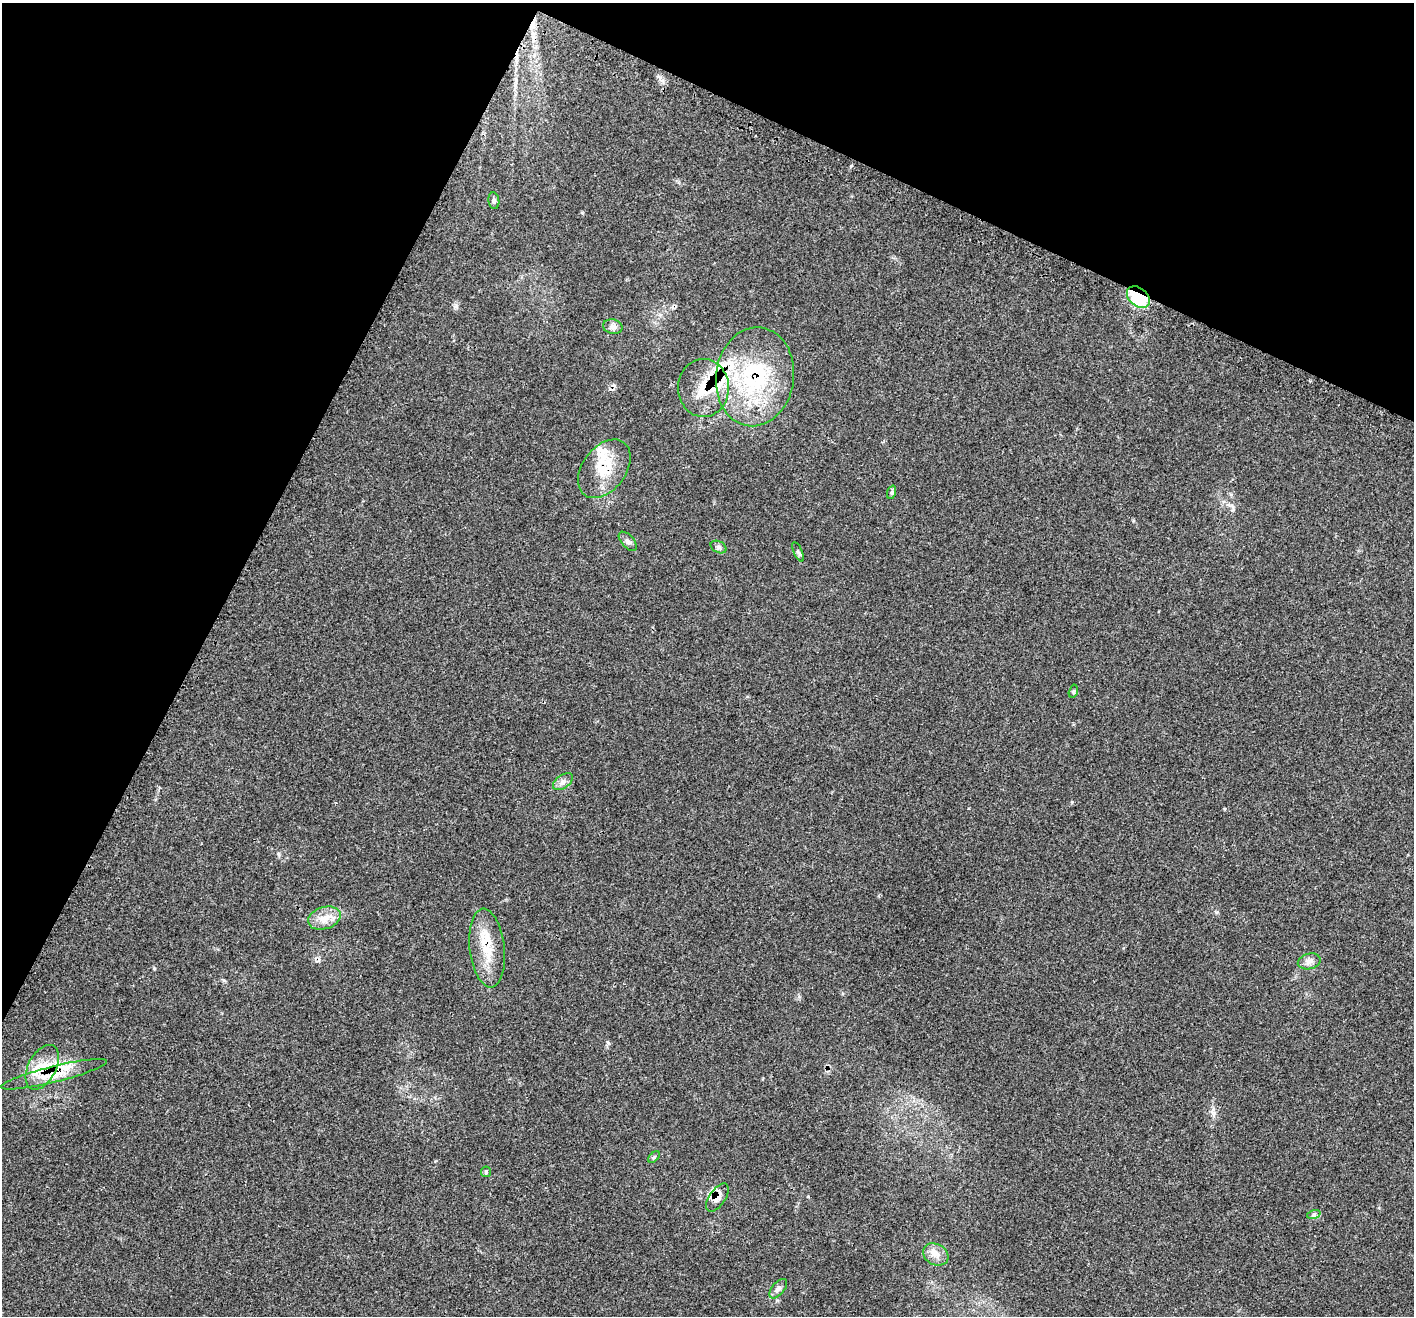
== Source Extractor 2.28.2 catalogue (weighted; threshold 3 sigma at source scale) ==
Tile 2 of 4 x 4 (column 2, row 1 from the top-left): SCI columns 1438-2849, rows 4247-5560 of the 5693 x 5706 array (HDU 1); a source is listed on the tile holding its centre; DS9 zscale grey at full resolution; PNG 1416 x 1318 px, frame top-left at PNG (2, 3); each listed source drawn as its Kron ellipse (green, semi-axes under 4 px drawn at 4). Shown black and unused: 25% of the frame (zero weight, under 3 of 4 exposures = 2% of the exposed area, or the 3 px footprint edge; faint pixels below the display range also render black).
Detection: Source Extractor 2.28.2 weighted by HDU 2 'WHT'; one run over the whole footprint, this tile lists its part. Background 0.0705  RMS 0.0055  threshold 0.0249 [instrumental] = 3 sigma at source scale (4.5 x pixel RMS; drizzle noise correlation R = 1.50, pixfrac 1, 0.05/0.05 arcsec/px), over >= 5 px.
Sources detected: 30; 1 cosmic-ray / hot-pixel residue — neither listed nor drawn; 6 inside a brighter listed object's ellipse — not listed separately; the other 23 listed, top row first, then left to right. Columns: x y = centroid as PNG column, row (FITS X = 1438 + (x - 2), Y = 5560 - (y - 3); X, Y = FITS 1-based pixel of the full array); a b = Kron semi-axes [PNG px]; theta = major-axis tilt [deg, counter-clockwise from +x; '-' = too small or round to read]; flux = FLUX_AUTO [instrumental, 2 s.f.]
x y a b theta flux
494 201 8 5 -81 1.2
1138 297 13 9 -41 33
613 327 10 7 -11 2.2
755 377 49 39 82 64
703 388 29 25 90 19
604 469 33 21 53 19
892 492 7 4 72 0.9
628 541 11 6 -48 2
719 547 8 5 -28 1.5
798 552 10 4 -66 1.2
1073 691 7 4 75 0.85
563 782 11 6 37 2.4
324 918 17 11 17 6.6
487 948 39 17 -83 18
1309 961 11 7 15 2.8
42 1067 24 14 63 13
54 1074 54 8 14 14
654 1157 7 4 44 0.8
486 1172 5 5 - 0.84
717 1197 16 8 56 4.1
1314 1214 7 4 18 1.1
936 1254 13 10 -30 4.5
778 1289 11 6 50 2.2
Overlapping masked pixels (flux is a lower limit): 8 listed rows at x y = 1138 297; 755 377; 703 388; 604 469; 487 948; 42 1067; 54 1074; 717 1197
Unlisted compact peaks at least as high as the median listed source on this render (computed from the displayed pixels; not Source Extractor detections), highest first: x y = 154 968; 456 306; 1216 912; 1224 809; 224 980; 608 1043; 808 1196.